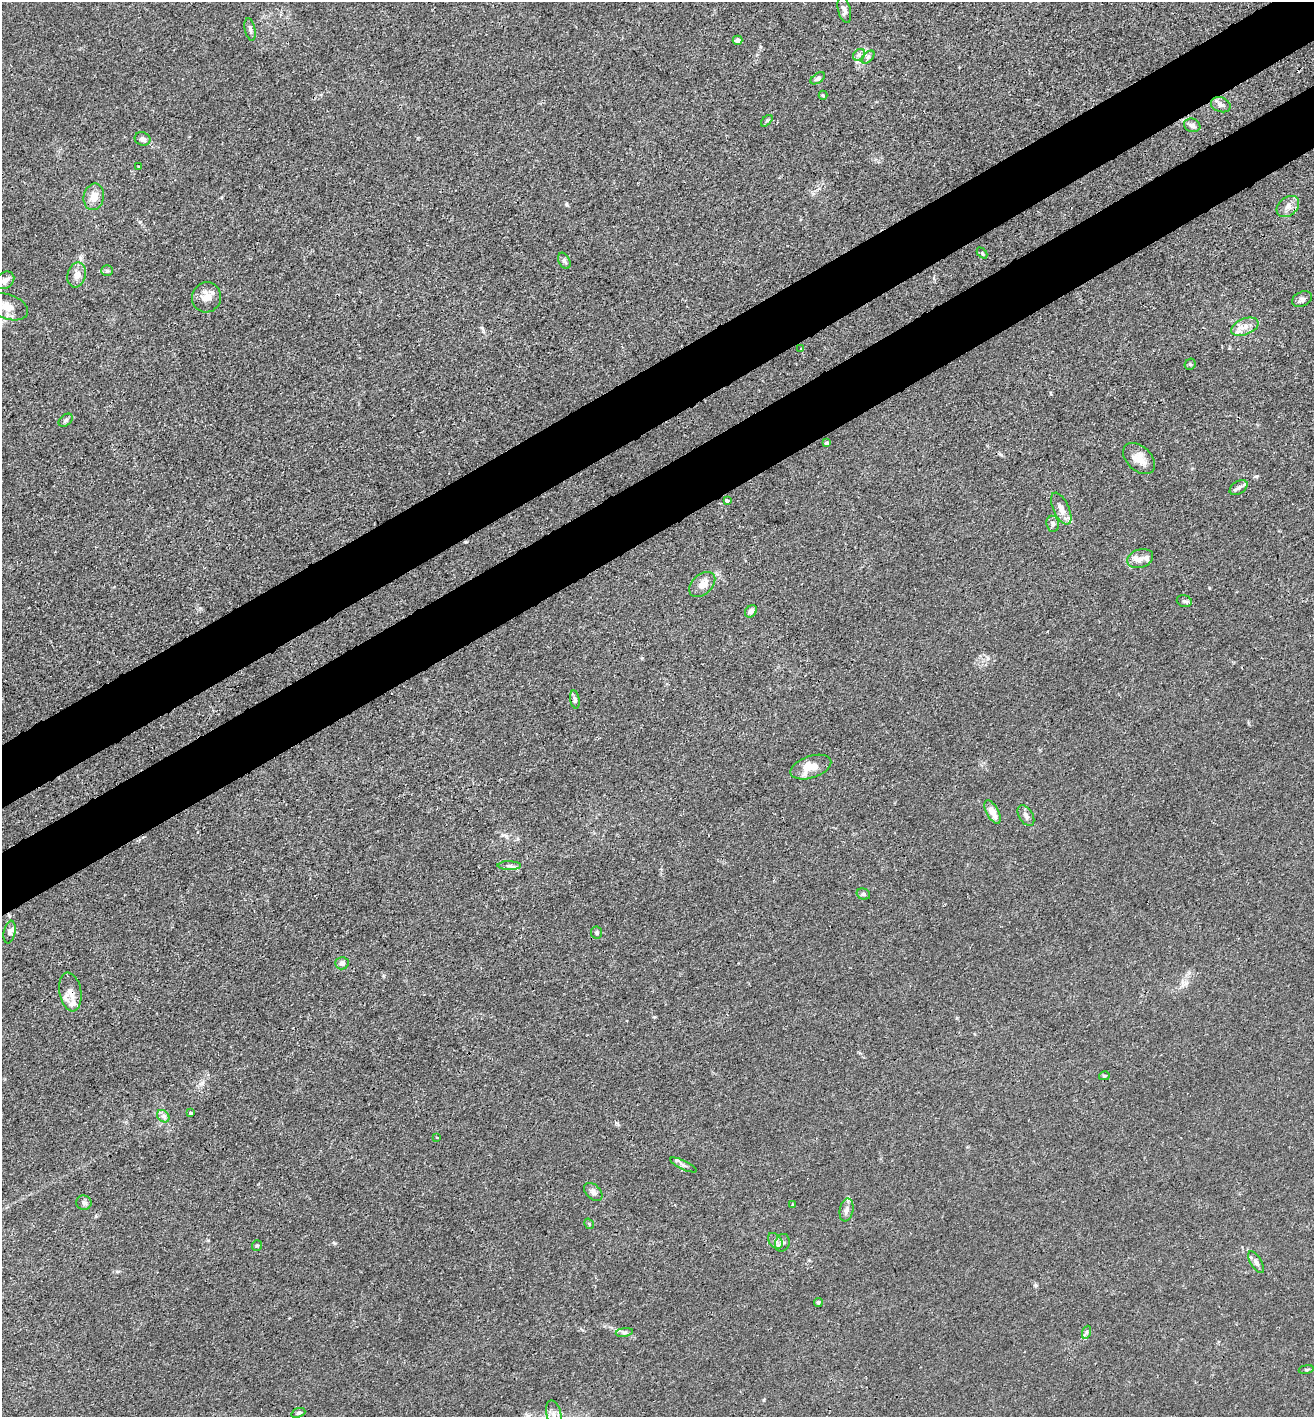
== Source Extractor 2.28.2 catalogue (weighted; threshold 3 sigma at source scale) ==
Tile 10 of 4 x 4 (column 2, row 3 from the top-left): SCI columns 1511-2822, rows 1497-2911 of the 5777 x 5823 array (HDU 1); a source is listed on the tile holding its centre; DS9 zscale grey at full resolution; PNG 1316 x 1419 px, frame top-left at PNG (2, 2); each listed source drawn as its Kron ellipse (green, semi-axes under 4 px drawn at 4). Shown black and unused: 9% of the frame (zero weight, under 3 of 4 exposures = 7% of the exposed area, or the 3 px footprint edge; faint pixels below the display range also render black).
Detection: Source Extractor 2.28.2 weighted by HDU 2 'WHT'; one run over the whole footprint, this tile lists its part. Background 0.027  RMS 0.003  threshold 0.0137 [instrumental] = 3 sigma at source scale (4.5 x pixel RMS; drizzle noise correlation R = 1.50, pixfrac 1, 0.05/0.05 arcsec/px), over >= 5 px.
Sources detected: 71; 5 inside a brighter listed object's ellipse — not listed separately; the other 66 listed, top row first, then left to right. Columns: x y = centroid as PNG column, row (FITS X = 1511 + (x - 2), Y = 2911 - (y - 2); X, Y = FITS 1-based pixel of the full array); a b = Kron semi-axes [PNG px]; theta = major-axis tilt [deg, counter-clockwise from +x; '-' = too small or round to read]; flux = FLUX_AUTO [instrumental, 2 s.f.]
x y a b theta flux
844 10 13 6 -76 1.2
250 29 11 5 -78 0.89
737 40 5 4 - 1.4
859 55 7 5 44 0.79
868 57 8 4 45 0.71
818 78 8 4 35 0.8
823 95 4 3 - 0.47
1221 105 10 7 -17 1.2
767 121 7 4 45 0.49
1192 125 8 6 -20 1.1
143 139 8 6 -19 1.4
139 167 3 2 - 0.24
94 197 13 10 78 3.4
1288 206 12 9 40 2
982 253 6 4 -46 0.41
564 261 9 5 -63 0.85
107 271 6 5 - 0.54
77 275 13 9 76 2.3
5 280 10 8 36 1.8
206 297 15 14 - 3.4
1302 299 10 7 26 1.3
7 307 21 12 -20 4.8
1245 327 14 8 22 2.6
801 349 3 3 - 0.4
1190 364 6 5 - 0.52
65 420 8 5 42 0.62
826 443 4 3 - 0.75
1139 459 19 12 -43 3.7
1239 488 10 6 34 1.1
727 501 4 3 - 2.7
1061 509 17 8 -65 2.4
1053 524 8 6 -83 1.1
1140 559 13 9 19 2.5
702 584 15 10 41 2.9
1184 601 8 5 -16 0.66
751 611 7 5 47 1.3
575 699 9 4 -80 0.66
811 767 21 11 18 5.1
993 812 13 6 -62 3.2
1026 816 11 7 -59 1.5
509 866 12 4 0 0.94
863 894 7 5 -16 0.64
9 932 11 5 79 1
597 933 6 5 - 0.54
342 963 6 6 - 1.4
70 992 19 11 -80 2.7
1104 1076 5 4 - 0.4
190 1113 3 3 - 0.54
163 1116 7 5 -45 0.86
437 1138 3 2 - 0.24
683 1165 14 4 -26 0.99
593 1192 11 7 -44 1.1
84 1203 8 7 - 0.97
792 1205 3 3 - 0.32
847 1210 11 6 79 1.3
589 1224 6 4 -57 0.33
775 1241 9 6 -52 1
782 1243 9 7 71 1.1
257 1245 5 5 - 0.47
1256 1262 12 5 -59 1.1
818 1302 4 4 - 0.64
624 1332 9 4 9 0.76
1087 1332 7 4 71 0.62
1306 1369 8 4 8 0.42
298 1413 7 4 19 0.48
554 1415 15 7 -77 1.8
Overlapping masked pixels (flux is a lower limit): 1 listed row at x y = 70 992
Isophote crosses this tile's border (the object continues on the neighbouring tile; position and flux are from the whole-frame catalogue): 2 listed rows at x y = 7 307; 554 1415
Unlisted compact peaks at least as high as the median listed source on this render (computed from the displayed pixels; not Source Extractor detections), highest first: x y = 566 204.